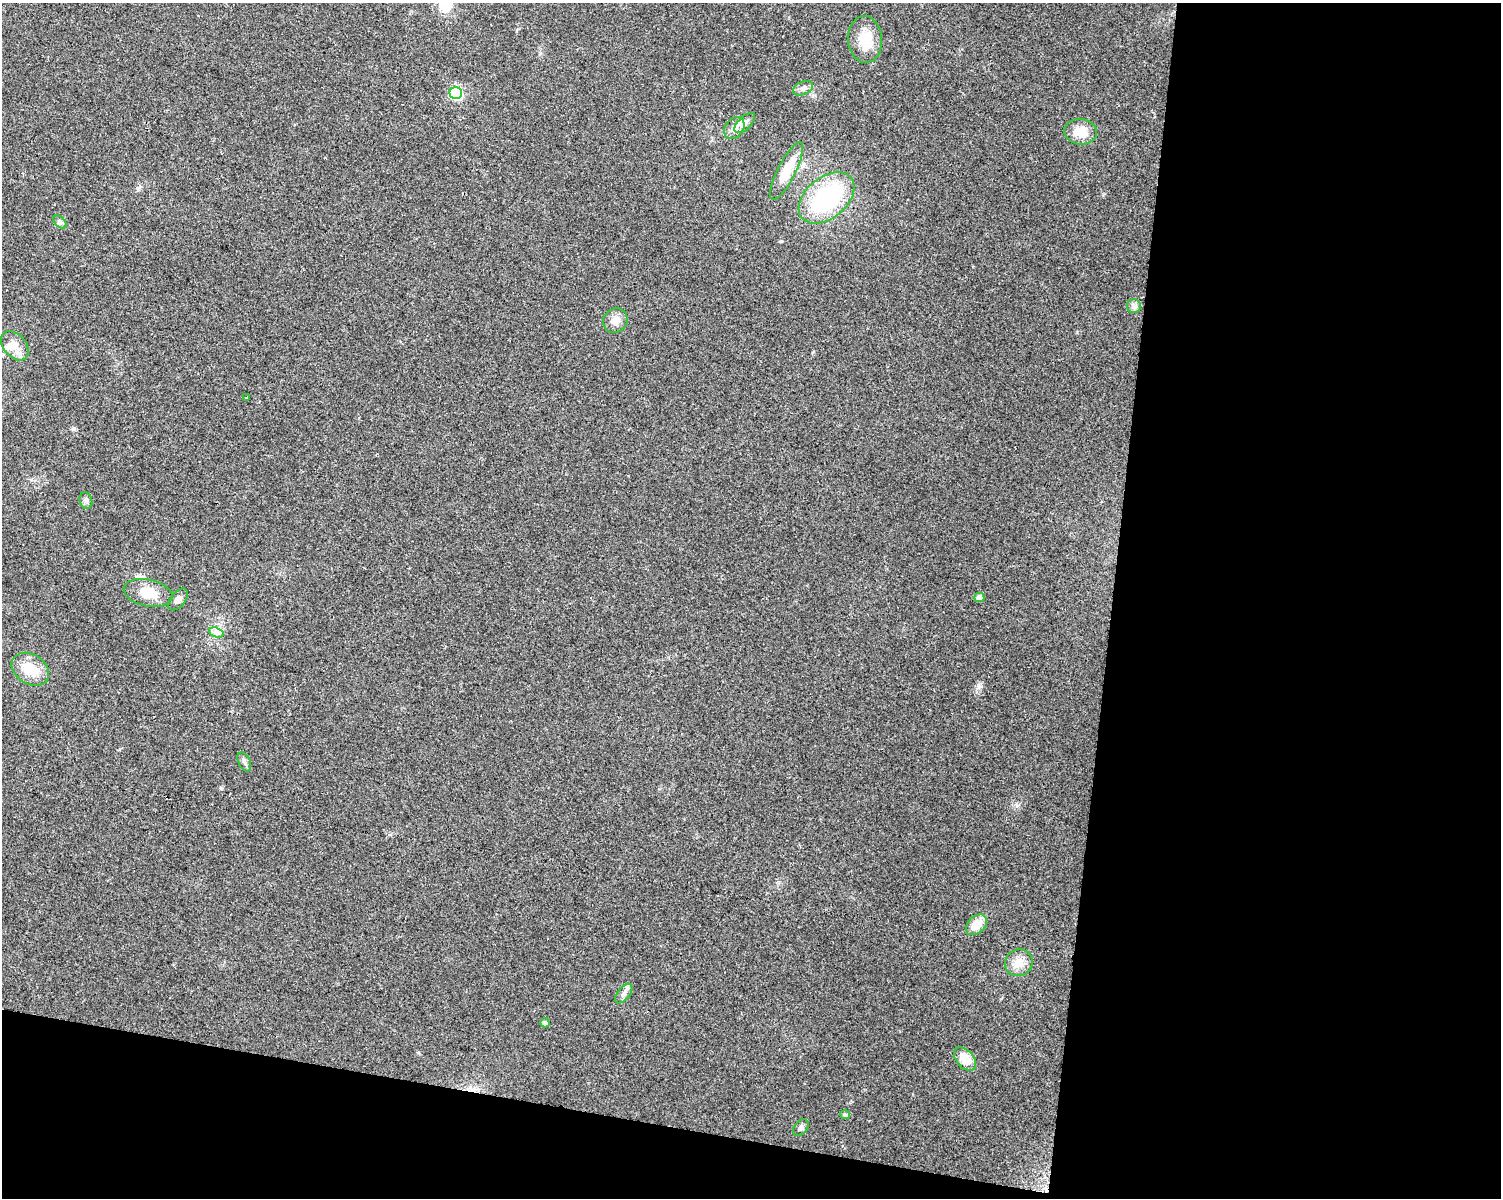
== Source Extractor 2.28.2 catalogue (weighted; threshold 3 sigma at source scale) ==
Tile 12 of 3 x 4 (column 3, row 4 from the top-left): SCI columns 3281-4779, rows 1-1196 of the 5002 x 4788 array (HDU 1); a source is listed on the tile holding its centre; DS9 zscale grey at full resolution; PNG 1503 x 1200 px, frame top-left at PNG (2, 3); each listed source drawn as its Kron ellipse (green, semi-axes under 4 px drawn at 4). Shown black and unused: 32% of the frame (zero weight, under 2 of 3 exposures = <1% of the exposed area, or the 3 px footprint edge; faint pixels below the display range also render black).
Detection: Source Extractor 2.28.2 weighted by HDU 2 'WHT'; one run over the whole footprint, this tile lists its part. Background 0.0647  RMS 0.0074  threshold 0.0335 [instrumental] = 3 sigma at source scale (4.5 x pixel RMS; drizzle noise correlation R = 1.50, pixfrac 1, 0.0396/0.0396 arcsec/px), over >= 5 px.
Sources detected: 29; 1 inside a brighter object's white glare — neither listed nor drawn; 1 inside a brighter listed object's ellipse — not listed separately; the other 27 listed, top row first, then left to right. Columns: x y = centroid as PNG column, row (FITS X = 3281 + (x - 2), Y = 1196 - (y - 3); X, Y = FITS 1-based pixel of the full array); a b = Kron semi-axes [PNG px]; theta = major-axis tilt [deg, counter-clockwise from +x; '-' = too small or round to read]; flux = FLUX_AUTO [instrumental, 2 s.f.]
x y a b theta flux
865 39 23 17 -87 18
803 88 10 6 23 3
456 93 6 6 - 100
745 123 13 6 44 3.3
734 128 12 9 51 4.9
1081 132 16 13 -6 13
787 171 32 9 63 20
826 198 32 20 39 87
60 222 8 4 -45 1.8
1134 306 7 7 - 2.3
615 321 13 11 45 5.9
15 346 17 11 -49 7.7
247 398 3 2 - 0.94
86 501 8 6 -74 2.1
148 593 25 13 -12 15
979 598 5 4 - 6.8
178 599 13 7 52 3.7
216 632 8 4 -19 2.4
30 669 20 15 -33 17
244 762 10 6 -65 2.2
976 925 12 8 45 12
1019 963 14 13 - 9.6
624 994 11 6 52 3
545 1023 5 4 - 2.5
965 1059 14 8 -49 14
845 1115 5 4 - 1.6
801 1128 9 6 51 2.5
Unlisted compact peaks at least as high as the median listed source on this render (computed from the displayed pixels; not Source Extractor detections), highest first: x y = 980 686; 73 429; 221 788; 1017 805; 1077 332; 1103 195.